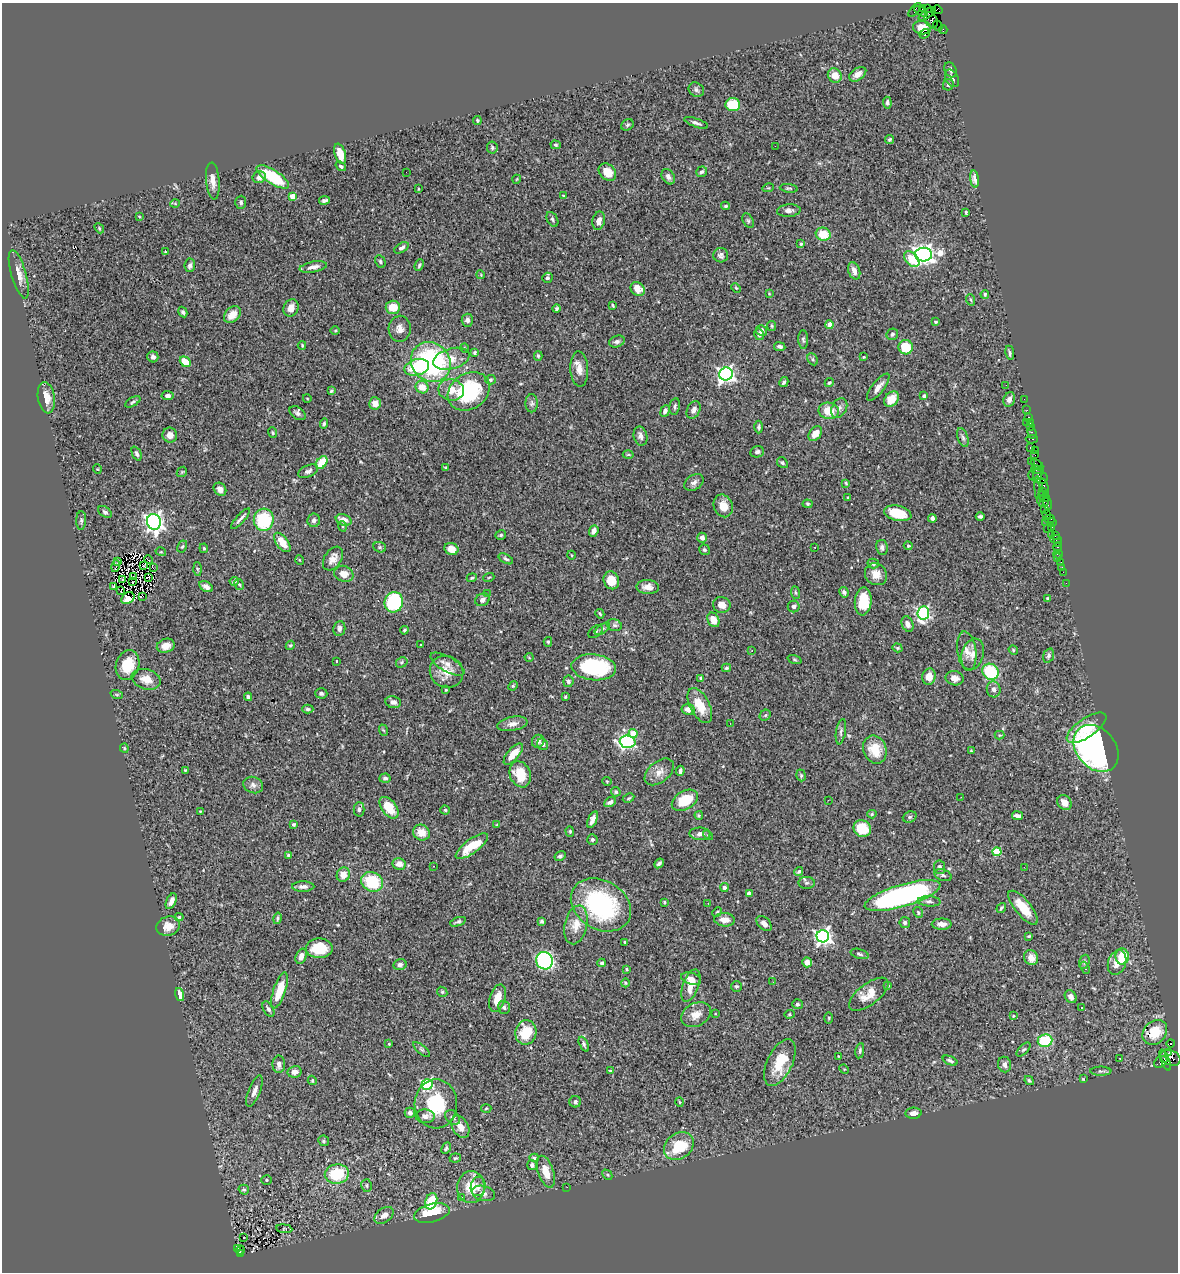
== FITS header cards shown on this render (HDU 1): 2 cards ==
NAXIS1  =                 1176
NAXIS2  =                 1270

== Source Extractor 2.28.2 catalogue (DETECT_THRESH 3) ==
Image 1176 x 1270 px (HDU 1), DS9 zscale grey, 1 PNG px = 1 image px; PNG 1180 x 1274 px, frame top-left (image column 1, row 1270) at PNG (2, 3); each listed source drawn as its Kron ellipse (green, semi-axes under 4 px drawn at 4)
Background 1.35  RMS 0.053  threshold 0.16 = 3 sigma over >= 5 px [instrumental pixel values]
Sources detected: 484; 1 with non-positive FLUX_AUTO (blend fragments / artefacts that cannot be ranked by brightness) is neither listed nor drawn; the other 483 listed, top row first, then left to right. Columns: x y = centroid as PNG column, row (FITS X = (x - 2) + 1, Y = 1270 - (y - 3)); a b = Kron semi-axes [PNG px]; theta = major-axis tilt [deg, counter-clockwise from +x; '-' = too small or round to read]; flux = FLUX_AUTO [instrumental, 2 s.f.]
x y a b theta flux
923 8 4 4 - 65
927 8 4 2 - 56
915 10 8 3 45 140
938 10 5 4 - 14
921 11 7 4 -32 170
927 14 10 4 35 420
931 20 8 6 -63 320
938 26 5 2 - 43
922 27 9 7 -7 25
943 30 4 2 - 31
925 34 5 3 - 6.1
950 70 8 5 -65 9.3
858 74 9 6 34 21
835 75 7 6 - 40
952 78 9 6 -61 12
948 85 6 5 - 7.2
696 90 8 6 -34 11
887 103 6 4 -86 8.3
733 105 7 6 - 110
477 120 4 4 - 4.2
696 123 12 4 -19 11
627 125 7 5 32 6.6
889 140 4 4 - 6.5
556 145 5 3 - 4.8
775 146 2 2 - 31
492 148 6 5 - 6.5
340 154 10 5 -75 51
341 166 6 3 -38 5.9
406 172 2 2 - 2.5
607 172 10 7 -44 45
702 172 6 5 - 8.8
259 177 7 6 - 15
273 177 19 7 -33 200
668 177 8 6 -56 13
517 179 4 3 - 2.7
974 179 9 4 -82 14
213 181 18 7 -85 31
768 188 6 3 17 3.6
789 188 9 3 -7 5.1
418 189 3 2 - 2.5
292 196 4 4 - 46
563 196 3 3 - 4.1
325 200 5 3 - 7.9
241 202 6 5 - 7.9
175 204 5 3 - 3.1
726 206 4 3 - 5.4
789 211 12 6 4 15
966 213 4 3 - 4.3
139 216 4 2 - 2.4
552 219 8 5 -62 7.2
599 221 9 6 76 23
748 221 8 5 -63 7.2
99 228 5 4 - 5.2
823 234 7 6 - 68
801 244 3 3 - 5.6
401 248 8 4 31 12
165 252 2 2 - 2.3
721 255 7 7 - 12
923 255 8 7 - 2100
912 259 9 6 -49 93
380 261 6 5 - 6.2
190 265 7 5 83 9.6
419 265 6 4 67 6.4
313 267 14 5 10 22
854 271 9 5 -71 22
19 274 25 7 -74 37
481 275 4 3 - 3.1
547 278 5 5 - 9.1
736 288 5 3 - 3.8
638 289 8 6 -42 39
769 293 4 2 - 2.3
985 294 4 3 - 5
971 300 6 3 -71 4.2
613 305 4 2 - 3.6
393 307 7 6 - 56
291 308 9 7 65 30
557 309 4 4 - 6.5
183 312 5 4 - 7.5
232 315 10 7 43 40
467 320 6 5 - 16
936 322 4 3 - 3.7
830 325 4 4 - 54
772 326 5 4 - 4.5
400 329 13 11 86 26
335 330 5 3 - 3.5
762 330 5 5 - 11
759 334 6 4 -78 17
892 334 6 5 - 7.3
803 339 9 5 -88 8.3
617 342 8 5 17 10
302 345 4 3 - 3.6
780 347 5 4 - 10
906 347 7 7 - 98
465 348 5 3 - 3.1
475 352 4 3 - 7.9
1010 353 7 3 -80 6.9
538 356 5 4 - 5
153 357 5 5 - 12
864 357 3 2 - 3.1
451 359 18 10 15 53
813 359 6 5 - 6.3
185 362 6 4 -42 54
431 362 21 18 -47 570
417 367 12 8 15 140
579 369 18 9 -87 33
726 374 7 6 - 1200
490 380 5 5 - 5.4
784 382 5 3 - 7.8
829 383 5 4 - 5.6
1006 385 2 2 - 1.4
422 387 7 6 - 41
878 387 16 6 52 26
451 390 13 10 -11 45
331 391 4 3 - 4.7
469 391 22 17 34 300
168 396 6 4 -6 11
924 396 4 3 - 5.2
46 398 16 8 -81 44
307 398 4 3 - 2.4
891 399 8 6 48 56
1009 399 7 5 68 16
1024 399 2 2 - 6.5
133 402 8 4 31 7.4
375 403 6 6 - 31
532 403 9 6 89 9.5
675 406 8 5 78 8.3
839 408 10 7 63 15
694 410 9 6 62 16
1027 410 2 2 - 26
665 411 6 4 68 13
829 411 10 8 -10 65
298 413 9 5 -35 11
1029 417 3 2 - 43
1026 422 3 2 - 33
1030 423 3 2 - 54
324 424 5 4 - 6.1
759 427 6 3 -89 5.7
1031 427 3 3 - 81
273 433 5 4 - 4.5
1032 433 6 3 -69 90
815 434 8 5 52 36
170 435 7 7 - 24
640 436 10 6 -75 17
963 438 10 5 -70 8.8
1032 439 6 2 0 67
1030 447 3 3 - 93
1036 450 3 3 - 32
757 452 7 5 15 11
137 453 7 4 -66 9
628 455 5 3 - 4.1
1035 455 3 2 - 49
1031 461 2 2 - 18
322 463 7 5 54 74
782 463 6 4 -50 5.8
1037 464 6 3 -30 59
446 468 3 3 - 5.2
97 469 5 3 - 2.4
1037 470 5 3 - 170
308 471 10 5 24 11
182 472 6 4 44 4.4
1038 473 8 3 60 150
1038 477 10 6 -20 250
694 482 10 7 35 14
846 483 4 3 - 4.1
1044 486 8 3 -72 210
220 489 7 5 -51 20
1039 491 15 4 -81 140
1042 491 3 3 - 160
1043 495 5 2 - 83
848 497 4 3 - 2.8
1045 498 4 3 - 66
1044 502 5 3 - 120
1047 503 7 3 -81 130
808 504 5 4 - 4.2
723 506 11 9 -68 43
1045 510 2 2 - 19
105 512 7 5 -34 7.4
898 513 14 7 -13 86
1047 514 2 2 - 39
980 516 4 3 - 6.8
932 518 4 4 - 11
241 519 13 3 47 12
1049 519 5 2 - 58
81 520 9 5 89 7.4
264 520 11 10 - 200
314 520 7 6 - 11
344 520 8 5 -20 34
154 522 8 7 - 1500
1045 522 3 2 - 76
1052 522 4 3 - 43
342 526 5 3 - 3.8
1052 527 4 2 - 110
1047 528 3 2 - 16
594 531 6 4 69 18
1052 534 3 3 - 47
501 535 5 5 - 7.2
1055 536 3 2 - 120
702 538 5 4 - 17
1056 539 5 3 - 50
282 542 11 6 -53 56
1057 543 2 2 - 47
182 546 6 4 61 5.4
908 546 4 4 - 4.6
380 547 6 5 - 5.5
815 547 3 3 - 7.5
882 547 8 5 -81 9.6
204 548 5 4 - 4
1058 548 5 3 - 82
451 549 7 6 - 39
704 550 5 5 - 7.1
161 552 5 3 - 2.9
1058 554 4 2 - 15
571 555 4 3 - 2.8
1058 558 2 2 - 9.4
333 559 13 8 57 27
506 559 8 4 -30 6.5
149 560 5 2 - 6
300 560 5 3 - 3.1
118 562 3 2 - 3.3
1061 563 3 3 - 60
873 564 6 5 - 9.3
116 566 6 2 75 17
144 566 3 2 - 1.9
1062 567 2 2 - 12
153 568 2 2 - 2.8
197 569 6 4 -88 5.3
1063 572 2 2 - 20
344 574 10 8 -21 33
876 574 12 10 -44 37
134 577 3 2 - 3.1
489 577 5 3 - 3.3
148 578 4 2 - 1.9
472 578 5 4 - 4.7
123 580 3 2 - 2.8
611 580 9 7 -68 63
132 581 2 2 - 2.1
234 581 4 3 - 6.5
1066 583 2 2 - 7.7
239 584 6 4 -59 4.6
113 586 4 2 - 3.4
206 587 7 5 -31 17
648 587 11 7 -3 25
121 591 4 2 - 7.8
795 592 6 4 -82 5.3
844 592 6 4 -59 9.5
487 594 3 2 - 4.1
143 596 3 2 - 260
128 598 7 5 36 15
1047 598 3 2 - 3.1
482 600 7 6 - 12
863 601 14 8 85 110
394 602 10 9 - 250
722 605 9 8 - 27
794 606 6 6 - 8
923 613 7 5 84 540
600 614 5 3 - 4.2
713 620 7 5 -64 37
908 624 8 5 -68 17
614 625 8 5 -15 9.4
339 628 7 6 - 13
602 629 9 4 37 9.8
404 630 4 3 - 3.8
595 632 8 5 39 6.8
548 642 5 4 - 4.4
290 645 5 4 - 4.6
421 645 3 2 - 2.4
166 646 9 6 16 27
897 648 5 4 - 4.1
1013 650 5 4 - 4.2
752 651 3 3 - 2.9
967 651 20 9 -82 31
973 654 16 11 72 30
1048 655 7 5 73 8.6
529 657 4 4 - 3.6
795 659 7 3 -19 3.9
336 661 3 2 - 4.4
402 662 6 5 - 6.8
447 664 19 7 -30 22
127 665 15 11 72 93
594 667 22 13 -6 300
726 668 4 3 - 4.7
447 672 17 15 -28 55
991 672 8 7 - 210
929 677 8 6 82 36
701 678 4 3 - 9.4
955 678 9 7 -12 20
146 679 15 10 -16 43
568 681 5 5 - 8
513 686 5 4 - 4.2
994 689 8 7 - 13
446 690 3 2 - 3.3
321 693 6 5 - 8.8
117 695 6 4 -19 4.7
248 697 4 3 - 8.4
565 697 4 4 - 4.5
393 702 8 6 -10 15
700 706 19 9 -63 76
308 709 5 4 - 5.9
688 709 6 5 - 25
765 715 6 5 - 4.8
730 723 3 2 - 2.8
512 724 15 7 10 20
1086 728 23 9 35 90
383 730 6 3 -69 3.9
841 732 13 5 81 10
633 734 4 4 - 73
999 735 5 4 - 4.3
538 741 6 6 - 16
628 742 8 6 -3 530
543 744 6 5 - 9.1
124 748 4 4 - 4.5
1096 748 26 19 -49 1100
875 749 14 11 -68 79
971 751 3 3 - 4
513 754 13 5 50 43
185 770 3 3 - 3
680 771 5 3 - 8.5
659 772 17 10 39 35
520 774 13 10 -68 88
801 775 6 4 -71 5.2
385 778 5 4 - 9.5
607 781 5 4 - 3.7
253 785 10 8 -19 16
616 792 5 4 - 5.8
961 797 2 2 - 1.7
629 798 6 4 27 5.2
685 800 14 9 30 100
828 800 2 2 - 2.1
610 802 6 4 29 12
1064 803 8 6 -51 32
389 808 12 7 -53 80
359 809 7 5 89 7.3
445 810 4 4 - 4.5
200 811 4 2 - 2.4
872 814 5 4 - 5
699 815 4 3 - 4.3
1017 816 5 3 - 12
910 817 7 5 22 7.2
592 819 9 4 69 21
294 824 3 3 - 5.7
497 825 4 4 - 4.7
862 829 9 8 - 97
570 831 5 4 - 5
421 833 8 7 - 41
700 834 10 6 -2 16
708 835 6 3 -44 4.4
592 839 5 5 - 6
472 846 19 7 36 88
997 852 4 4 - 120
289 855 3 3 - 9.8
560 856 6 4 33 7.8
659 863 5 4 - 11
399 864 6 6 - 25
434 866 3 2 - 4.4
940 867 7 6 - 13
1024 867 2 2 - 2.3
799 871 4 4 - 9.6
343 875 7 6 - 33
943 875 9 5 -20 9.1
372 882 11 9 -29 160
807 883 8 6 1 7.7
303 887 11 5 0 13
724 887 4 4 - 14
749 894 4 4 - 17
902 895 39 11 17 820
171 901 8 4 63 21
929 901 12 5 -3 12
664 902 4 3 - 3.5
708 903 2 2 - 2.2
601 905 32 24 -31 440
1001 908 5 3 - 5.2
1023 908 21 8 -51 77
717 912 5 4 - 4.4
918 912 6 4 -63 5.8
179 917 4 3 - 6.8
277 918 5 4 - 6
725 920 10 6 -4 32
542 921 4 4 - 6.7
458 922 8 4 19 7.1
905 922 5 5 - 9.7
764 924 9 6 -46 21
942 924 10 5 0 20
576 925 19 11 77 48
168 926 12 9 18 36
823 936 6 6 - 1300
1029 936 3 3 - 3.9
625 942 3 2 - 3
319 948 13 10 1 93
860 954 9 5 -16 9
301 956 8 5 69 24
1122 956 8 6 88 95
1031 958 8 7 - 35
545 961 9 8 - 550
807 962 5 4 - 25
1084 962 7 5 71 7.1
602 963 4 3 - 8.1
1117 963 12 9 71 36
400 964 6 5 - 10
1085 968 6 3 -67 4.5
626 969 3 3 - 3.7
691 979 10 6 -17 23
773 982 2 2 - 3.7
625 983 4 3 - 2.8
691 985 17 8 70 49
736 986 5 5 - 6.2
888 986 4 3 - 3.8
279 990 19 6 71 87
442 992 5 4 - 4.7
869 994 23 10 37 54
180 995 7 4 -73 41
1071 997 7 5 -55 16
497 998 14 7 72 50
797 1004 5 5 - 7
504 1007 6 6 - 10
1082 1007 4 3 - 3.9
268 1009 8 5 -60 9.3
715 1014 3 2 - 2.4
789 1014 5 4 - 4.2
696 1015 16 11 30 36
1013 1016 3 3 - 3
829 1018 6 3 90 4.1
526 1032 12 10 78 110
1155 1032 13 11 46 46
1045 1041 7 6 - 170
1171 1043 4 3 - 460
389 1044 3 2 - 3.6
584 1044 8 4 -64 7.5
421 1049 10 4 -40 6.9
1024 1050 9 4 44 6.1
860 1051 8 4 81 6.1
1169 1053 3 3 - 250
838 1056 4 2 - 2.5
1120 1058 3 3 - 3.7
1170 1058 10 7 -24 400
950 1060 8 4 -22 9.4
1165 1060 11 3 -69 440
780 1062 25 12 64 100
1161 1062 7 5 34 130
279 1064 9 6 90 18
1004 1065 8 6 -82 14
844 1069 5 4 - 3.7
610 1071 4 4 - 3.4
1101 1071 10 4 -1 7.5
295 1072 7 5 13 22
1083 1079 4 4 - 2.8
312 1080 5 4 - 3.5
1029 1080 5 3 - 4.8
427 1084 5 5 - 390
254 1091 16 6 68 20
575 1102 6 5 - 7.3
680 1102 4 3 - 3.4
436 1104 24 21 87 170
486 1108 5 3 - 3.5
410 1113 5 5 - 8.9
913 1113 8 5 5 19
425 1116 9 7 -3 16
452 1117 8 6 -43 11
460 1127 12 8 -60 30
324 1141 5 5 - 5.6
679 1146 16 12 37 130
446 1148 6 4 62 6.3
455 1158 6 4 7 4.8
534 1158 5 3 - 5.4
532 1165 5 5 - 12
546 1172 16 8 -72 50
337 1174 12 9 10 140
607 1175 6 4 -46 4.2
267 1180 5 4 - 4.6
367 1185 6 5 - 5.7
478 1186 10 7 82 21
471 1187 16 13 86 83
567 1187 2 2 - 2.4
244 1190 5 4 - 6.1
483 1193 12 7 -15 17
462 1197 3 3 - 4.4
431 1201 8 5 72 110
432 1213 18 9 14 100
384 1215 11 7 35 22
284 1229 8 4 -8 2.9
243 1238 2 2 - 5.1
237 1248 3 2 - 58
240 1250 4 3 - 82
240 1253 3 2 - 68
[1 non-positive-flux detection neither listed nor drawn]